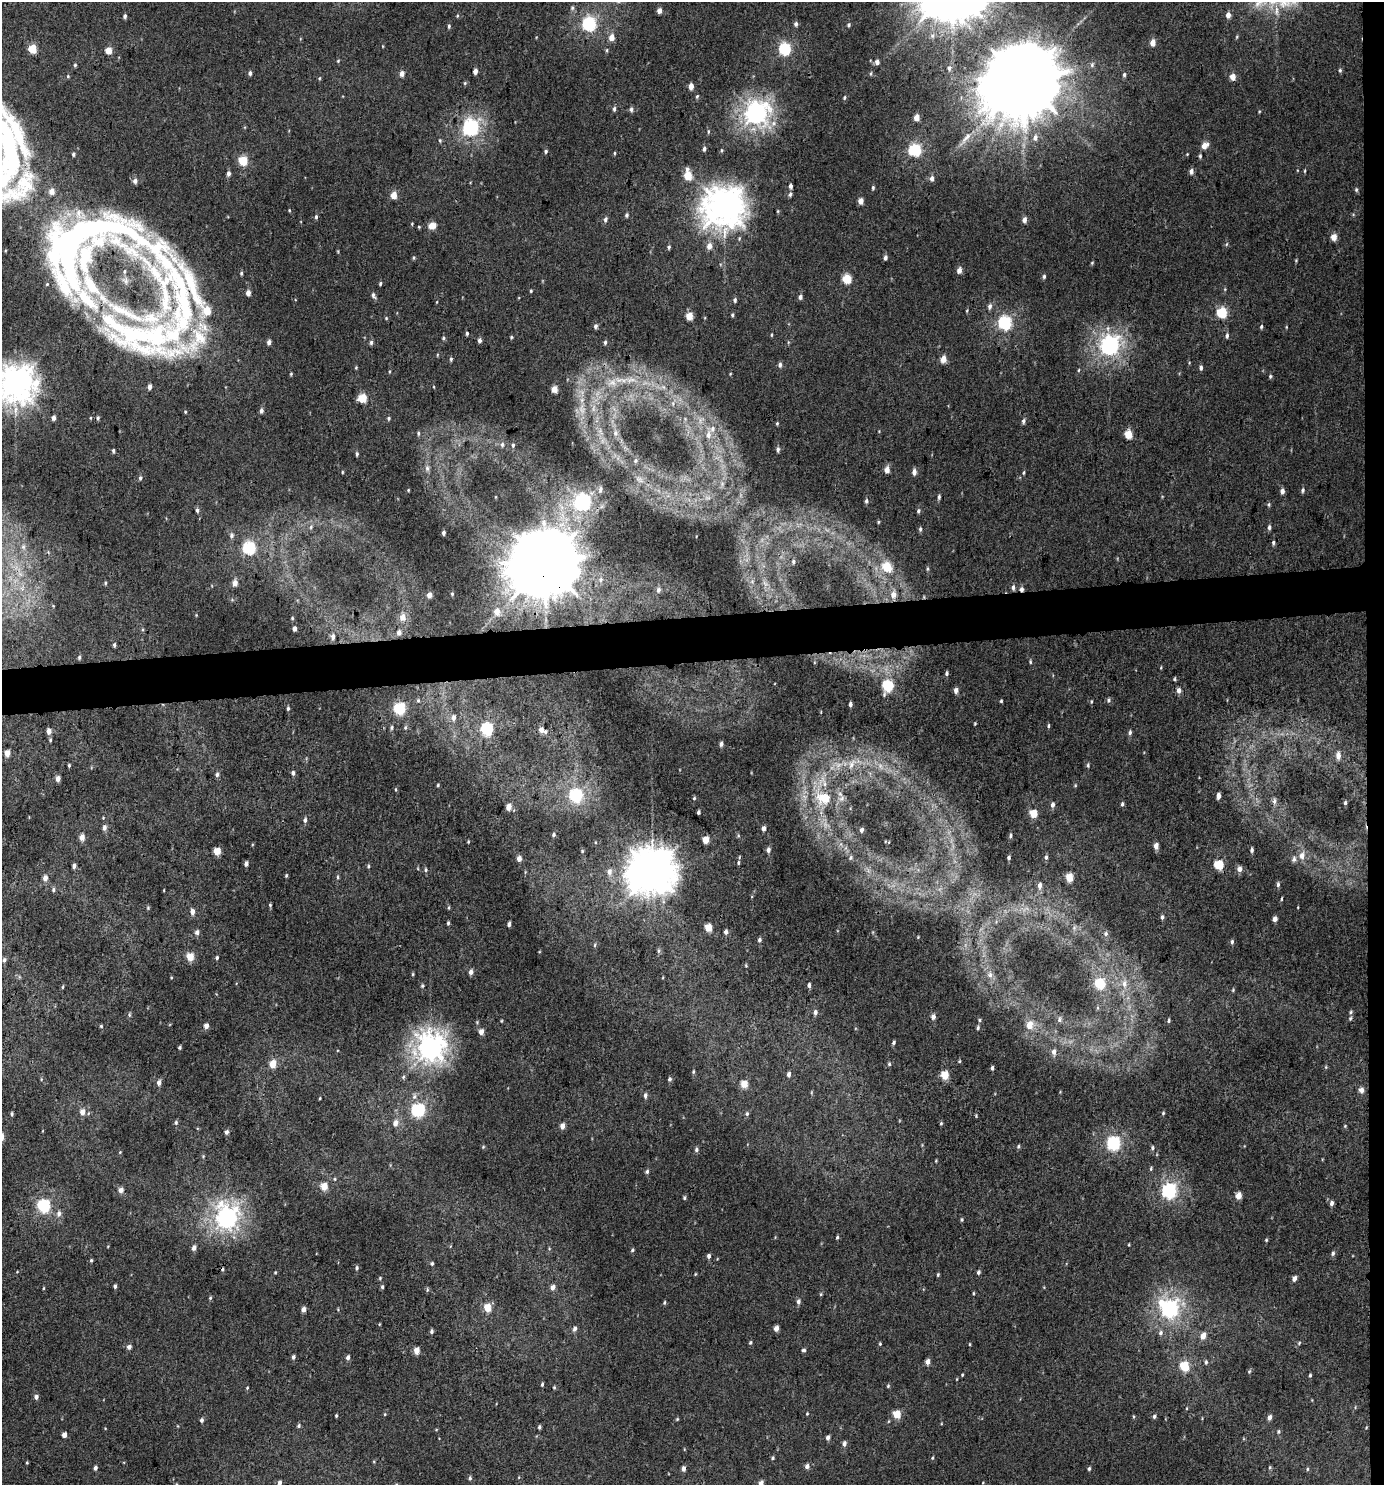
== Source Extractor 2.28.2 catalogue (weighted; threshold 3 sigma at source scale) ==
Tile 6 of 3 x 3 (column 3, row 2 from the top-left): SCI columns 2772-4153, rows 1488-2970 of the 4199 x 4457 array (HDU 1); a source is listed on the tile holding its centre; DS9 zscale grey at full resolution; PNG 1386 x 1487 px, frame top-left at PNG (2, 2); no overlay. Shown black and unused: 4% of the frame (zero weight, under 3 of 4 exposures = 1% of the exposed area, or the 3 px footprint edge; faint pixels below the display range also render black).
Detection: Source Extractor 2.28.2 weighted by HDU 2 'WHT'; one run over the whole footprint, this tile lists its part. Background 0.0069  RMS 0.0042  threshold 0.0189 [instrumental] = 3 sigma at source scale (4.5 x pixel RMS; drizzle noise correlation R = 1.50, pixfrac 1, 0.0396/0.0396 arcsec/px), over >= 5 px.
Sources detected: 472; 2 too faint to see at this stretch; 1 cosmic-ray / hot-pixel residue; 2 long thin detections or spike segments (spike, bleed or trail) — not listed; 7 inside a brighter listed object's ellipse — not listed separately; the other 460 listed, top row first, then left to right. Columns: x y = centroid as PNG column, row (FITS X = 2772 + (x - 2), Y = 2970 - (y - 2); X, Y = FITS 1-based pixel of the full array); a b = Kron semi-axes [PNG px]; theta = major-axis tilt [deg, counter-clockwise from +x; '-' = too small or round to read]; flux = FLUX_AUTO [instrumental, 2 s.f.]
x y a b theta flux
979 2 11 9 68 140
572 8 7 5 -70 0.83
659 10 5 4 - 2.4
1228 15 5 4 - 2.7
125 16 5 4 - 0.87
457 16 4 3 - 0.42
589 24 6 6 - 73
796 24 6 5 - 1.1
849 25 4 4 - 0.76
449 26 6 4 82 0.68
612 37 5 5 - 4
1153 42 5 4 - 4
383 46 4 3 - 0.29
33 49 5 5 - 15
785 49 6 5 - 54
108 50 5 4 - 6.9
607 50 5 3 - 0.52
338 61 4 4 - 0.41
877 62 5 5 - 1.4
75 65 4 4 - 0.58
949 68 6 4 -82 0.94
1340 70 5 4 - 0.65
475 71 4 4 - 2.6
250 73 5 4 - 1
402 73 5 4 - 2.6
871 73 5 3 - 0.45
1124 75 5 4 - 0.74
68 76 5 4 - 0.49
1232 77 5 5 - 3.8
319 78 5 3 - 0.4
1023 80 23 20 68 6800
465 83 5 4 - 0.52
691 86 5 4 - 3.2
697 96 5 4 - 0.59
844 98 6 4 82 0.59
614 109 6 4 89 0.95
631 109 6 5 - 1.1
756 113 8 8 - 260
916 117 5 4 - 4
773 123 8 7 - 1.9
470 127 7 6 - 130
708 131 6 3 82 0.55
1035 137 8 6 71 2.1
440 140 5 4 - 0.51
6 143 142 40 -71 120
1204 145 7 6 - 3.6
704 149 5 4 - 0.97
722 150 5 3 - 0.47
915 150 6 6 - 56
546 151 5 4 - 0.72
614 153 5 3 - 0.44
73 154 4 4 - 0.68
1187 154 3 3 - 0.29
1200 156 5 4 - 0.64
243 161 5 5 - 19
687 169 7 6 - 1.2
1191 171 6 5 - 1.5
1305 171 6 3 82 0.45
228 173 6 4 83 1.3
688 176 5 5 - 12
932 178 6 5 - 1.9
790 186 5 4 - 1.3
873 188 5 4 - 0.62
1356 190 5 4 - 0.57
790 194 6 4 68 0.82
394 195 5 4 - 6.1
861 201 5 4 - 3.5
724 207 14 13 - 640
289 210 4 3 - 0.33
778 211 5 3 - 0.39
626 215 5 4 - 0.79
316 217 5 4 - 0.75
605 219 7 5 76 1.1
1024 220 6 4 69 1.9
432 226 5 5 - 6.4
419 227 4 3 - 0.4
1334 237 5 5 - 4.5
69 244 73 41 21 270
1227 244 5 3 - 0.49
709 246 6 5 - 2.9
669 247 5 4 - 0.76
885 257 5 4 - 1.2
413 258 6 3 90 0.51
1296 260 5 4 - 0.39
1092 263 4 4 - 0.43
959 270 5 4 - 2.8
125 271 5 3 - 0.36
241 273 5 4 - 0.61
1044 276 5 4 - 0.8
847 279 5 5 - 17
380 284 4 3 - 0.57
531 291 4 3 - 0.46
248 293 4 4 - 2.9
180 295 151 44 -69 120
373 295 9 5 -68 1.1
800 297 5 4 - 1.2
735 300 5 4 - 0.91
990 306 8 5 73 1.3
1222 312 6 5 - 29
732 315 5 4 - 0.56
689 316 5 4 - 8.2
386 318 4 4 - 0.44
1005 323 6 6 - 68
595 326 6 5 - 1.1
1261 326 5 4 - 0.69
467 333 4 3 - 0.7
138 334 123 50 -22 110
772 335 5 3 - 0.44
1227 336 6 4 85 1
511 337 4 4 - 0.46
443 338 5 4 - 0.63
479 340 5 4 - 1.4
269 342 5 4 - 1.6
371 342 6 5 - 0.97
605 342 5 4 - 0.76
1109 345 7 7 - 190
437 355 5 3 - 0.38
451 359 4 4 - 0.65
943 359 5 4 - 5.9
780 365 6 4 77 1.2
356 367 5 3 - 0.39
1201 368 6 4 -88 1
1079 370 5 3 - 0.39
291 374 4 3 - 0.46
730 374 4 3 - 0.33
1270 376 5 4 - 0.58
631 380 16 5 4 3.3
612 382 13 10 36 4.2
15 384 14 12 10 540
434 387 4 3 - 0.3
554 389 4 4 - 6.1
362 398 5 5 - 16
582 409 15 8 -82 3.9
261 411 5 4 - 1.6
185 412 4 3 - 0.4
53 418 4 3 - 2.1
98 418 5 4 - 0.75
389 418 5 5 - 0.68
1023 421 6 5 - 1
777 423 4 4 - 0.49
418 433 6 4 -80 0.73
615 433 8 6 77 1.4
1128 434 5 5 - 11
708 435 10 7 85 2.5
502 444 7 5 89 0.85
513 445 5 4 - 0.58
778 449 5 4 - 1
113 451 5 4 - 0.63
357 454 5 3 - 0.71
635 460 6 5 - 0.78
427 468 7 6 - 1.3
887 469 5 4 - 3.7
342 472 4 3 - 0.34
914 472 6 5 - 1.9
1024 472 6 3 88 0.5
140 478 5 4 - 0.84
600 489 7 5 78 1.3
408 490 3 2 - 0.32
1303 490 6 5 - 0.82
1282 491 5 4 - 2
939 497 6 4 -83 0.73
866 501 6 5 - 0.94
583 502 6 6 - 150
1269 504 5 4 - 0.59
197 510 6 5 - 1
918 511 5 4 - 0.78
878 522 5 3 - 0.43
311 527 6 5 - 0.78
1269 527 7 4 84 0.96
920 529 6 4 89 0.72
443 533 4 3 - 0.88
231 535 7 6 - 1.2
1273 543 6 4 81 0.73
23 547 7 6 - 1.3
249 548 6 6 - 64
793 562 6 6 - 1
545 564 21 20 - 4300
887 567 6 5 - 14
927 569 6 3 72 0.48
752 581 6 5 - 0.98
105 583 5 3 - 0.51
235 583 5 4 - 3.5
765 583 9 3 -45 1.2
1013 587 6 5 - 1.3
1022 589 6 5 - 1.4
658 590 8 6 85 1.4
452 594 4 4 - 0.44
893 594 10 8 -85 2.9
429 595 4 4 - 3.1
497 611 8 6 -89 4
402 617 6 5 - 3.9
292 618 4 4 - 0.52
294 628 4 4 - 1.8
399 632 7 6 - 1.6
333 636 8 6 85 1.7
114 645 5 4 - 0.76
79 657 6 4 -82 0.71
1030 662 5 4 - 0.5
947 673 5 4 - 0.79
1174 679 5 4 - 0.48
888 686 6 5 - 39
956 691 6 5 - 1.6
1179 691 6 5 - 1.6
418 700 5 4 - 0.53
1109 700 7 5 69 0.86
1001 701 4 4 - 0.45
1091 701 5 3 - 0.45
850 704 5 4 - 1
288 708 5 3 - 0.71
399 709 6 5 - 42
454 718 7 5 88 1.6
975 723 4 3 - 0.36
1048 726 5 3 - 0.56
392 727 6 4 84 0.64
487 729 6 5 - 59
541 730 5 5 - 2.7
49 731 5 4 - 2.4
1130 732 6 5 - 0.92
50 740 4 4 - 0.51
721 744 5 4 - 1.3
7 753 5 4 - 3.9
1338 756 8 5 -88 2.2
852 764 18 9 57 5.2
69 765 4 3 - 0.56
838 765 11 8 -15 3.5
1088 765 6 4 -83 0.66
293 773 5 4 - 1.2
217 775 6 5 - 1
58 779 4 4 - 2.8
823 782 21 15 -68 8.7
438 785 4 3 - 0.42
1075 785 5 3 - 0.42
396 789 4 3 - 0.38
576 795 6 6 - 70
1218 796 5 4 - 2.4
694 798 5 4 - 0.53
824 798 11 9 -31 16
842 798 11 8 30 2.6
1274 801 8 5 89 1.3
1345 803 5 3 - 0.63
1122 804 6 4 81 0.71
1053 805 6 5 - 1.3
508 807 4 4 - 4.2
698 812 4 3 - 0.77
1033 814 5 5 - 11
305 820 6 5 - 1.1
104 828 6 5 - 1.8
763 829 4 4 - 1.9
861 830 5 4 - 1.7
554 835 4 4 - 0.66
1010 836 5 4 - 0.76
82 837 5 4 - 3.4
706 840 5 4 - 7.8
468 842 4 3 - 0.42
1156 846 5 4 - 2.7
768 850 6 5 - 1.4
1252 850 5 4 - 1
217 851 5 4 - 9.1
582 851 5 4 - 0.4
1302 856 8 6 79 3
1046 857 5 4 - 0.73
850 858 8 6 56 1.1
1009 858 4 3 - 0.8
519 859 4 4 - 2.5
1294 859 8 6 84 1.3
738 863 6 4 84 0.6
246 864 4 4 - 1.5
1218 865 5 5 - 21
74 866 5 4 - 1.3
368 866 5 3 - 0.52
1239 869 5 5 - 2.6
426 870 6 5 - 0.76
652 871 16 16 - 880
609 872 9 7 81 2.3
286 876 4 4 - 0.46
338 877 5 3 - 0.51
1069 877 5 4 - 9.8
45 878 5 4 - 2.7
1040 885 7 5 83 1.8
1278 885 6 4 86 1
53 890 6 5 - 0.8
164 890 3 2 - 0.28
1282 899 6 3 81 0.43
270 905 5 4 - 0.47
449 907 5 3 - 0.45
148 908 5 5 - 0.49
192 912 6 4 -87 2.4
1162 917 6 4 82 0.87
1275 919 5 4 - 2.1
448 923 4 3 - 0.65
509 924 5 3 - 1.1
708 928 5 4 - 9.3
1074 928 6 5 - 0.92
197 932 6 5 - 1.3
726 932 5 4 - 1.2
1106 933 6 6 - 1
918 937 3 3 - 0.31
759 940 5 4 - 0.88
1232 942 5 4 - 0.88
595 945 6 3 71 0.46
659 951 7 5 87 0.79
190 957 5 4 - 9.7
217 958 4 4 - 0.61
4 960 6 5 - 0.95
746 966 4 3 - 0.37
471 972 6 5 - 1.6
413 974 5 3 - 0.42
990 975 8 6 76 1.5
1100 983 6 5 - 26
1124 984 11 8 89 3.3
422 985 5 3 - 0.55
809 985 5 4 - 1.1
63 987 5 3 - 0.39
1233 990 5 4 - 0.46
1097 1008 6 4 71 0.6
815 1012 6 5 - 1.3
1351 1012 5 4 - 0.63
129 1015 7 3 -82 0.57
933 1017 5 4 - 2
1350 1018 6 4 68 0.62
1059 1019 8 6 79 1.2
980 1020 5 4 - 0.56
1169 1021 5 4 - 0.66
1029 1025 7 6 - 5.6
101 1026 4 4 - 0.46
206 1026 5 4 - 2.3
978 1028 5 4 - 0.71
481 1032 5 4 - 3.1
894 1042 5 4 - 0.68
180 1047 3 3 - 0.57
430 1048 10 10 - 360
1054 1052 8 6 -87 1.8
959 1061 4 4 - 0.45
273 1064 6 5 - 6.4
889 1064 5 5 - 0.57
1326 1067 5 3 - 0.4
992 1068 5 4 - 0.91
693 1072 7 3 89 0.56
789 1074 5 4 - 1.2
945 1075 5 5 - 9.5
403 1077 6 4 48 0.76
670 1079 5 4 - 0.9
159 1083 6 5 - 1.6
744 1084 5 4 - 7.7
1361 1090 7 6 - 1.8
645 1095 7 5 85 1.2
414 1096 10 6 83 1.8
320 1098 4 2 - 0.32
418 1110 6 6 - 76
82 1112 5 5 - 3.4
1163 1113 4 4 - 0.5
12 1114 4 3 - 0.65
747 1114 6 4 -79 0.75
976 1116 4 4 - 0.39
176 1122 6 5 - 0.69
395 1123 7 6 - 2.7
941 1123 5 4 - 0.52
562 1126 5 4 - 2.7
1345 1126 4 4 - 0.38
226 1132 5 4 - 1.2
1113 1143 6 6 - 78
1018 1146 5 4 - 0.63
483 1147 5 4 - 0.43
1152 1148 5 4 - 0.77
696 1150 6 5 - 0.96
120 1152 4 3 - 0.33
203 1156 4 4 - 0.39
936 1161 5 3 - 0.32
1151 1169 7 3 82 0.51
647 1171 6 4 86 0.8
324 1186 5 4 - 8.4
121 1190 5 5 - 2.4
1169 1191 6 6 - 95
1238 1196 5 4 - 5.5
684 1198 4 4 - 0.61
1332 1203 6 4 76 1.3
43 1206 6 6 - 54
59 1213 8 6 87 1.7
226 1218 9 8 - 240
962 1220 6 3 90 0.51
837 1237 5 4 - 0.57
1266 1240 4 4 - 0.45
194 1248 5 4 - 2
632 1250 5 4 - 0.61
1333 1253 7 5 76 0.86
709 1256 5 4 - 1.2
91 1260 5 4 - 0.49
432 1263 4 4 - 0.65
357 1268 5 4 - 0.74
275 1272 4 3 - 0.4
978 1272 5 4 - 0.86
695 1274 5 3 - 0.34
938 1275 4 3 - 0.48
380 1278 4 4 - 0.45
1294 1279 5 4 - 2.3
115 1286 4 3 - 0.92
382 1287 5 4 - 0.68
553 1287 5 5 - 2.3
43 1288 5 3 - 0.37
427 1290 6 3 73 0.52
973 1293 4 3 - 0.39
821 1294 5 3 - 0.44
210 1298 4 4 - 0.51
798 1301 6 5 - 1.4
664 1303 6 4 82 0.54
487 1308 5 5 - 8.5
1169 1309 8 7 - 150
303 1310 5 4 - 2.1
379 1324 4 3 - 0.32
776 1328 4 4 - 2.7
575 1329 6 5 - 1.4
432 1331 5 4 - 0.91
1160 1333 7 6 - 1.1
1203 1336 6 4 72 3.9
750 1343 5 4 - 0.58
1299 1343 5 4 - 0.49
880 1344 4 3 - 0.47
970 1344 4 3 - 0.39
129 1347 5 4 - 1.9
416 1350 5 4 - 4.7
803 1350 5 4 - 0.77
293 1357 5 4 - 1
348 1357 5 4 - 1.5
928 1362 5 4 - 2.4
1206 1362 6 4 81 0.75
1184 1366 6 5 - 18
1249 1371 6 5 - 0.58
962 1375 3 2 - 0.44
1310 1375 4 4 - 0.51
542 1384 5 4 - 0.63
888 1386 5 4 - 0.52
554 1387 4 4 - 0.48
247 1388 4 4 - 0.38
36 1397 5 5 - 1.3
385 1414 4 4 - 0.42
807 1414 4 3 - 0.37
897 1414 5 5 - 11
336 1416 3 3 - 0.5
1154 1416 5 4 - 0.79
1269 1417 5 4 - 1.7
677 1419 5 4 - 0.44
202 1420 5 4 - 0.93
299 1426 5 4 - 0.72
539 1427 4 3 - 0.73
1278 1431 6 4 88 0.65
64 1435 4 4 - 3
828 1438 5 4 - 1.4
844 1444 6 5 - 1.5
773 1458 4 4 - 0.51
932 1458 5 3 - 0.39
27 1463 3 3 - 0.38
807 1466 5 5 - 1.7
1270 1467 5 4 - 0.48
95 1468 4 4 - 1.1
684 1469 5 4 - 1.8
1089 1469 4 3 - 0.72
1307 1469 5 4 - 0.54
470 1478 6 4 90 0.73
279 1483 5 4 - 1.5
761 1483 6 4 75 2.2
Overlapping masked pixels (flux is a lower limit): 4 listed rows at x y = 180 295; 138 334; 545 564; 1022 589
Isophote crosses this tile's border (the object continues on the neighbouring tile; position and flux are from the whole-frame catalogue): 5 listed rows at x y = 979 2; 6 143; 15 384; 279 1483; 761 1483